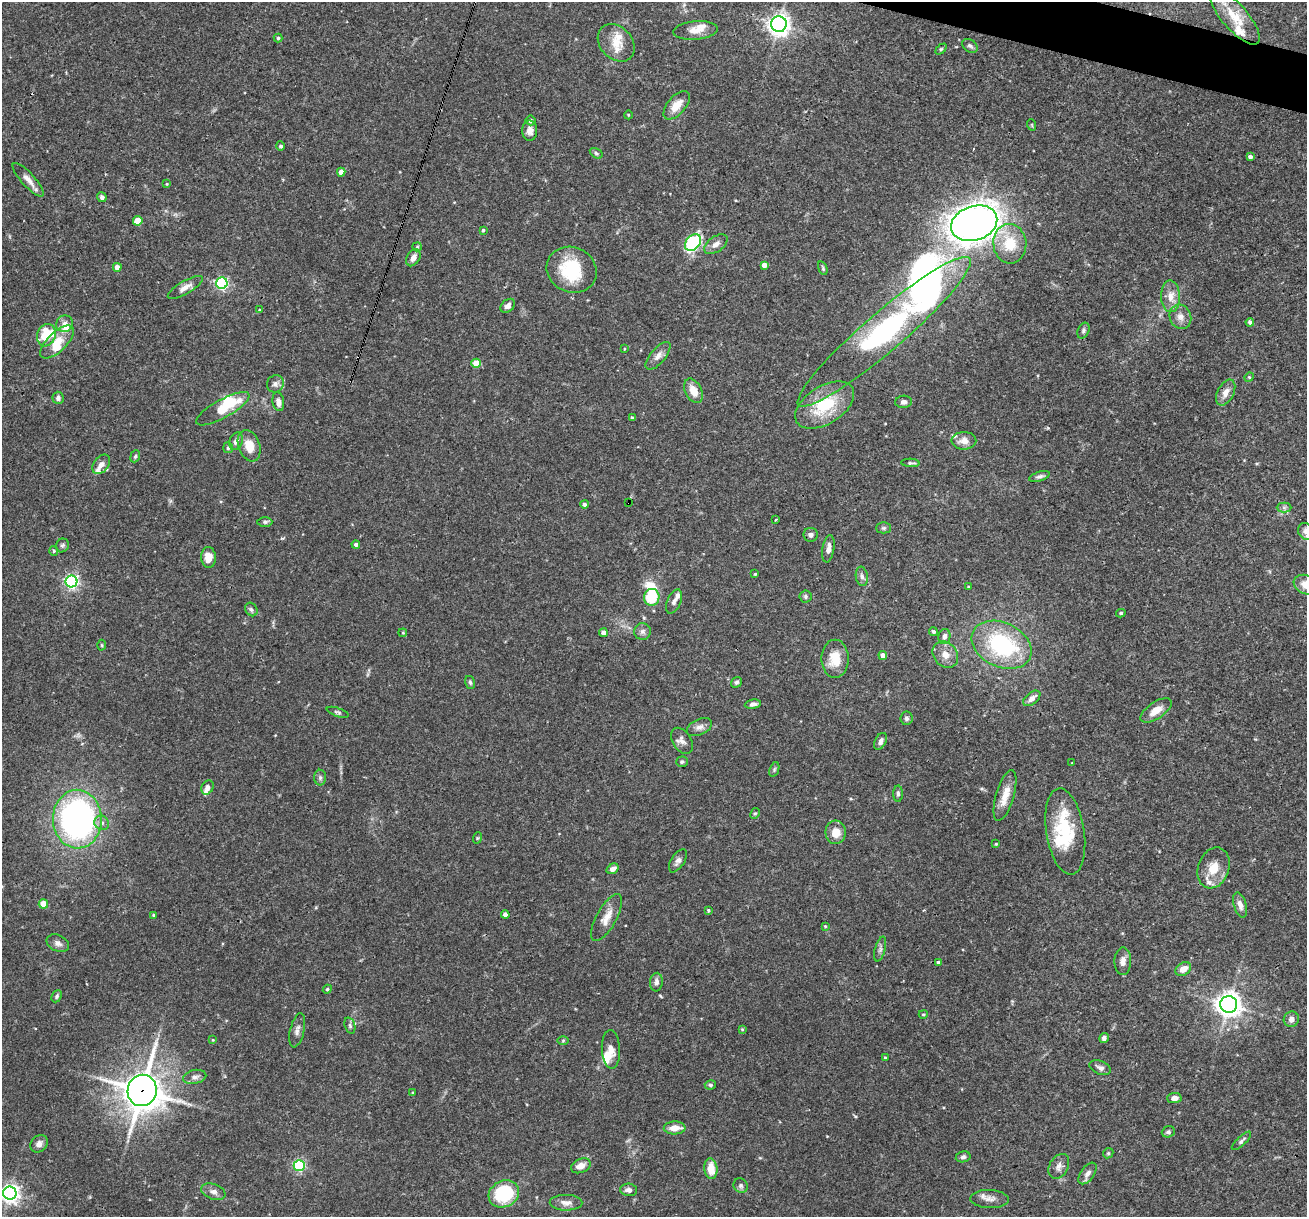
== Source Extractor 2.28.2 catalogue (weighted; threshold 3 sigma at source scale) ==
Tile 10 of 4 x 4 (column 2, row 3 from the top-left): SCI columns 1306-2610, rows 1467-2681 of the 5220 x 5237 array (HDU 1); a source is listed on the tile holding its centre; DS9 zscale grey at full resolution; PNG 1309 x 1219 px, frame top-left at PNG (2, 2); each listed source drawn as its Kron ellipse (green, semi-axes under 4 px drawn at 4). Shown black and unused: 1% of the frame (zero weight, under 3 of 4 exposures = <1% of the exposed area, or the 3 px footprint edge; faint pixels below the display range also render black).
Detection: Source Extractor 2.28.2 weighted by HDU 2 'WHT'; one run over the whole footprint, this tile lists its part. Background 0.0756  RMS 0.0036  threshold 0.016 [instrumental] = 3 sigma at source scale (4.5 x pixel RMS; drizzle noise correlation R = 1.50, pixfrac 1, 0.05/0.05 arcsec/px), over >= 5 px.
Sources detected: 196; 1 too faint to see at this stretch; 7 inside a brighter object's white glare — neither listed nor drawn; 14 inside a brighter listed object's ellipse — not listed separately; the other 174 listed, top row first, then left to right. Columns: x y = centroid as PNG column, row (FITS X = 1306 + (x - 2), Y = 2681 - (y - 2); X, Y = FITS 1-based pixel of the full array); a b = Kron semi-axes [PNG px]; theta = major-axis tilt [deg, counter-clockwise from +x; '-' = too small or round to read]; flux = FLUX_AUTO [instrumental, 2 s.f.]
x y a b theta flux
1235 17 35 12 -49 9.9
779 24 8 8 - 200
695 30 22 9 5 3.9
278 38 4 4 - 0.55
616 43 21 16 -47 5.9
970 46 8 6 -34 0.9
941 49 6 4 44 0.45
677 105 17 9 49 4.9
628 115 4 3 - 0.26
530 120 5 5 - 1.1
1032 125 6 3 -71 0.31
530 131 10 7 -89 2.3
281 146 4 4 - 0.75
596 153 7 4 -32 0.61
1250 157 4 4 - 1.2
341 172 4 4 - 2.6
28 180 22 6 -48 2.9
167 184 4 4 - 0.31
102 197 5 4 - 0.93
138 221 5 4 - 7.2
974 223 24 17 19 330
483 230 3 3 - 0.55
693 243 9 6 52 33
716 244 13 7 35 2.2
1010 244 20 16 -85 11
417 247 5 4 - 0.43
413 258 9 6 60 2
764 265 4 4 - 2.3
117 267 4 4 - 2.7
823 268 7 4 -70 0.53
572 270 25 22 -25 18
222 283 6 5 - 56
185 287 20 6 30 2.5
1170 296 16 9 -88 3.6
508 306 8 6 42 1.4
259 310 4 4 - 0.34
1180 317 13 10 -67 2.5
1250 322 4 4 - 0.91
65 324 9 8 - 1.9
1083 331 8 5 67 0.89
884 332 113 19 41 96
46 335 11 9 70 12
57 342 21 9 44 6.1
624 349 3 2 - 0.26
658 356 17 7 50 2.2
476 363 4 4 - 7.3
1249 377 5 4 - 0.4
275 384 9 8 - 1.5
693 391 13 8 -63 4.1
1226 393 14 8 62 2.6
58 398 6 5 - 0.96
278 402 9 6 -81 1.7
904 402 8 6 5 1.3
825 405 33 19 32 17
223 409 30 9 29 9.8
632 418 4 4 - 0.9
236 441 9 6 70 1.6
964 441 12 9 -1 2.9
249 446 16 10 -70 5.3
228 448 5 5 - 0.74
135 456 6 4 68 0.57
910 463 9 3 -2 0.78
101 464 11 7 52 2.2
1039 476 10 4 17 1
629 503 3 2 - 0.34
584 504 4 4 - 0.87
1284 508 7 5 0 0.84
776 520 3 3 - 0.41
265 522 7 5 0 0.79
884 528 7 5 0 0.68
1306 532 9 7 -53 1.6
811 535 7 7 - 1.1
356 544 4 4 - 0.92
62 545 7 6 - 0.82
828 549 14 6 81 2.1
54 551 5 4 - 0.44
208 557 10 7 -87 4
755 574 4 3 - 0.38
862 576 9 6 -81 1.3
71 581 6 6 - 86
1306 585 13 9 -22 4.6
969 587 4 3 - 0.43
805 596 6 6 - 0.73
652 597 8 7 - 14
674 602 13 6 66 1.5
251 609 7 5 -57 0.85
1121 613 5 4 - 0.57
642 631 8 8 - 1.3
933 631 4 4 - 0.61
403 633 4 3 - 0.3
603 633 4 4 - 2.2
944 636 7 6 - 1.5
102 645 5 3 - 0.36
1002 645 31 22 -25 38
883 655 4 4 - 2.4
945 655 14 11 -52 3.5
835 659 19 13 90 7.5
470 682 6 5 - 0.61
736 682 5 5 - 0.89
1032 698 10 5 39 2.3
753 704 8 5 8 1.3
1156 710 18 8 34 4.2
338 712 11 4 -19 0.7
906 718 6 6 - 0.85
699 727 13 8 25 2
682 741 14 9 -58 2
881 741 9 5 64 1.4
682 762 6 5 - 0.69
1072 763 2 2 - 0.33
774 769 8 4 71 0.65
320 778 8 6 -89 0.94
207 787 7 5 61 1.9
898 794 8 5 -88 0.84
1005 795 26 9 74 4.9
755 813 6 4 64 0.53
77 819 29 24 -88 110
102 823 8 6 -37 1.5
1065 831 43 19 -81 21
836 832 12 10 88 4.6
477 838 6 3 71 0.39
996 844 3 3 - 0.32
678 861 13 6 57 1.6
1214 868 21 15 69 6.7
613 869 6 4 35 1.9
43 904 4 4 - 7
1240 905 13 6 -75 2.1
708 910 3 3 - 1.1
153 915 4 4 - 0.35
505 915 4 4 - 2.3
607 918 26 10 61 4.4
825 926 4 3 - 0.34
58 943 12 8 -26 1.7
880 949 13 5 75 1.2
1123 961 14 8 88 2.1
938 962 4 3 - 0.48
1183 969 8 6 32 3.3
656 982 9 6 85 1.3
327 989 4 4 - 0.43
57 996 6 4 64 0.64
1229 1004 8 8 - 280
923 1014 4 3 - 0.39
1291 1019 8 7 - 1.8
350 1026 8 5 -72 0.79
742 1029 4 4 - 0.37
297 1030 17 7 77 1.8
1104 1038 5 4 - 1.1
213 1040 4 3 - 0.28
563 1040 6 4 1 0.47
611 1049 19 9 -87 3.1
885 1058 3 3 - 0.6
1100 1068 11 6 -22 1.2
195 1077 12 7 12 1.6
710 1085 6 4 13 0.6
142 1090 16 14 79 730
413 1093 3 3 - 0.48
1174 1098 7 5 4 2
675 1128 11 6 3 3.8
1168 1132 7 5 22 0.73
1241 1141 12 4 43 0.98
39 1144 9 7 47 2
1108 1153 5 4 - 0.49
963 1157 7 5 10 0.85
299 1165 5 5 - 45
581 1166 10 7 24 2.8
1059 1166 13 9 60 2
711 1169 10 6 -84 5.2
1088 1173 12 6 54 1.9
741 1186 7 6 - 0.96
629 1190 8 6 -4 1.4
213 1192 12 7 -19 1.7
10 1193 6 6 - 180
504 1194 16 13 27 25
989 1199 19 9 -1 2.5
566 1203 16 8 -1 2.3
Overlapping masked pixels (flux is a lower limit): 3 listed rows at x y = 223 409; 629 503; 142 1090
Isophote crosses this tile's border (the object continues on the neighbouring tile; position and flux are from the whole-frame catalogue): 3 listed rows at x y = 1306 532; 1306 585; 10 1193